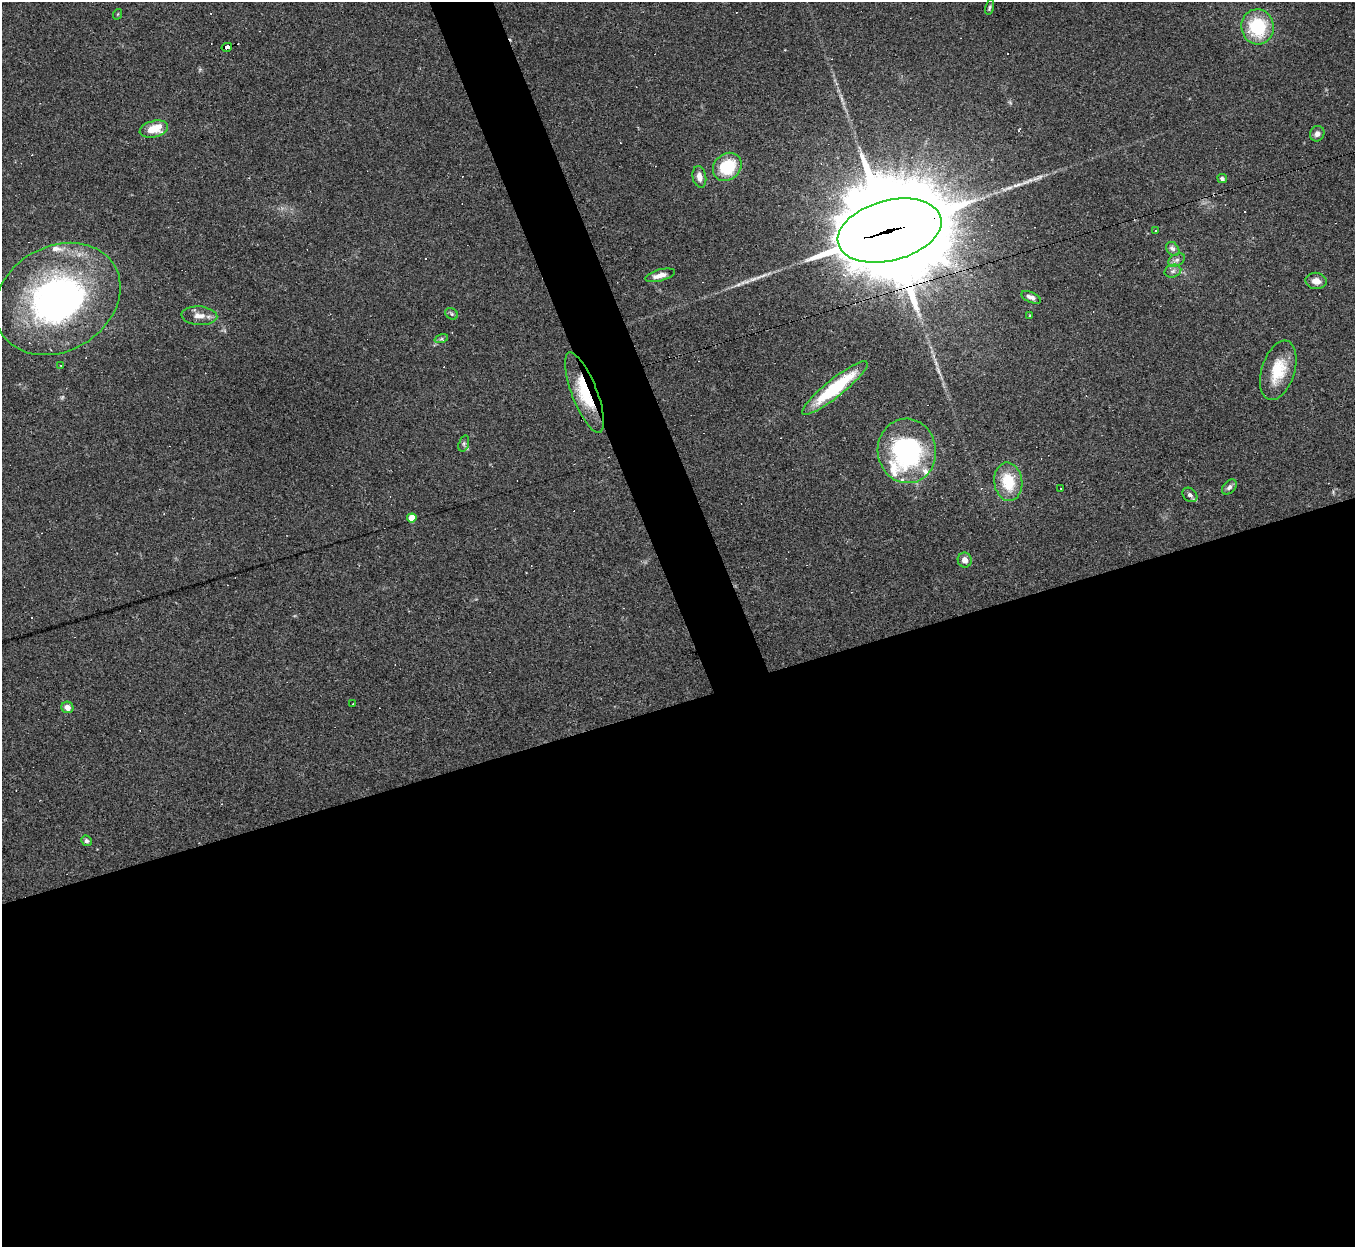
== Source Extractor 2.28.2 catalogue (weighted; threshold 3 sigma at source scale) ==
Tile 15 of 4 x 4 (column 3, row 4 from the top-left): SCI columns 2707-4059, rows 272-1516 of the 5412 x 5396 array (HDU 1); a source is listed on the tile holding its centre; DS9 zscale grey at full resolution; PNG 1357 x 1249 px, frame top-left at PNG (2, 2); each listed source drawn as its Kron ellipse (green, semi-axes under 4 px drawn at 4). Shown black and unused: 46% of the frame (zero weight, under 2 of 3 exposures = <1% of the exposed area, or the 3 px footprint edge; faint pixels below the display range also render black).
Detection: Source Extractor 2.28.2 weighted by HDU 2 'WHT'; one run over the whole footprint, this tile lists its part. Background 0.0861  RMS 0.0075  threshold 0.0339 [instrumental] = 3 sigma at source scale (4.5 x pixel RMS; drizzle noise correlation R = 1.50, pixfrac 1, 0.05/0.05 arcsec/px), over >= 5 px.
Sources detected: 55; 1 too faint to see at this stretch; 12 cosmic-ray / hot-pixel residue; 1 long thin detection or spike segment (spike, bleed or trail) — neither listed nor drawn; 4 inside a brighter listed object's ellipse — not listed separately; the other 37 listed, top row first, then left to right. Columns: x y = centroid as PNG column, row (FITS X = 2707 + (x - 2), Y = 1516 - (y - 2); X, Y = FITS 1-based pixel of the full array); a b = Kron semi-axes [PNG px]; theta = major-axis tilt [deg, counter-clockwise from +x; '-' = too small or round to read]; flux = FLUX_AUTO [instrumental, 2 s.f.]
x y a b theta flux
990 7 7 3 76 1.3
118 14 5 3 - 0.63
1258 27 17 16 - 45
227 47 5 4 - 54
154 129 14 8 13 16
1317 134 8 7 - 3.3
727 167 15 13 41 32
699 177 11 6 -80 5.5
1222 178 5 4 - 1.8
889 231 53 30 15 20000
1156 231 3 3 - 1.6
1173 249 8 6 -49 2.3
1177 260 9 6 27 2.5
1173 271 8 6 15 2.4
660 275 15 5 14 5.6
1316 281 10 8 -5 5.6
1031 297 10 5 -24 3.6
58 299 66 52 30 260
452 314 7 5 -36 1.5
199 316 18 9 -4 7.1
1030 316 4 3 - 0.66
441 339 7 4 18 1.3
61 365 3 2 - 0.61
1278 370 31 16 72 24
835 388 41 9 39 52
584 393 43 12 -69 33
464 444 8 5 71 1.5
907 451 32 29 -82 110
1008 482 19 14 -83 27
1229 487 9 6 47 2.4
1061 488 2 2 - 0.81
1190 495 8 6 -42 3
412 518 5 4 - 16
965 560 7 7 - 5.1
353 704 3 2 - 1.1
67 707 6 5 - 5.3
86 841 5 5 - 1.5
Overlapping masked pixels (flux is a lower limit): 3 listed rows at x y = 227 47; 889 231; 584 393